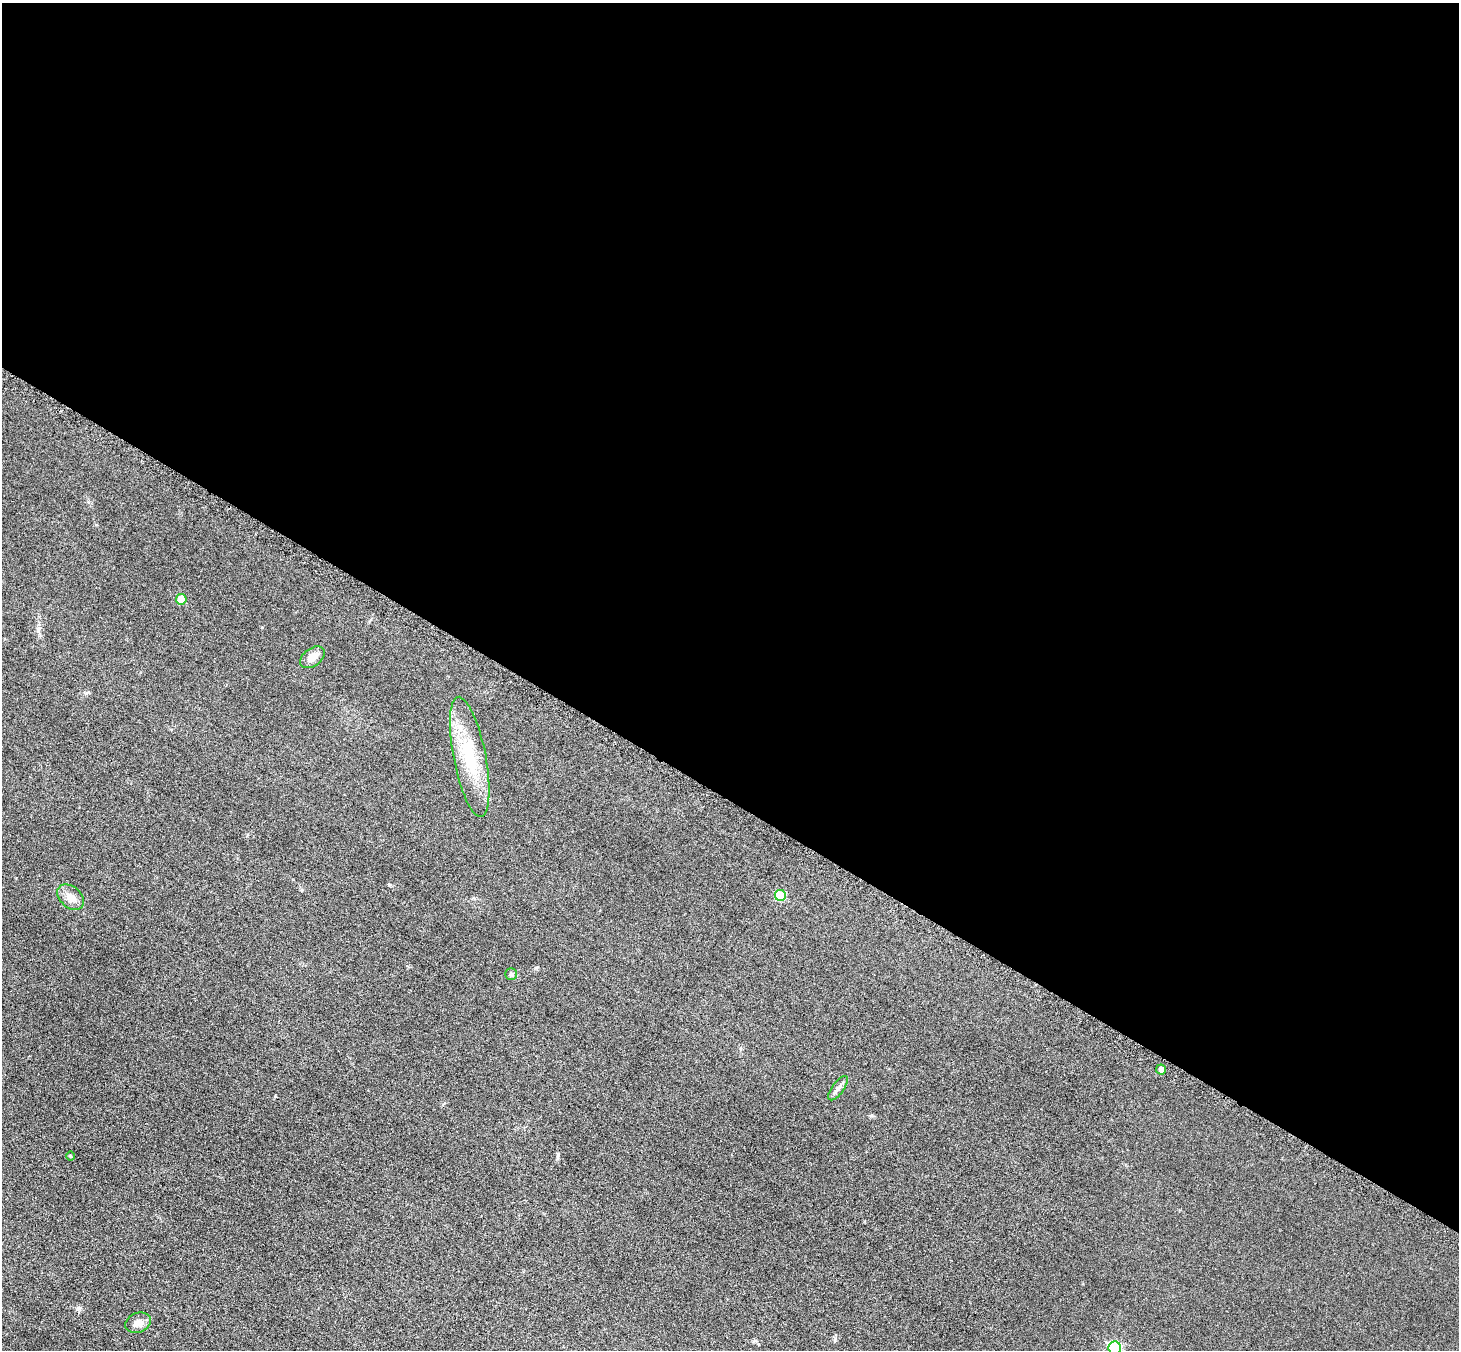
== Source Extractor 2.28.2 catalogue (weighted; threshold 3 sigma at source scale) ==
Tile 3 of 4 x 4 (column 3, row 1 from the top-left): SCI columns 2934-4390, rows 4358-5705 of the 5861 x 5868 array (HDU 1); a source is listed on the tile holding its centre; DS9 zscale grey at full resolution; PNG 1461 x 1352 px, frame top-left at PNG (2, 3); each listed source drawn as its Kron ellipse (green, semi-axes under 4 px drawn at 4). Shown black and unused: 59% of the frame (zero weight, under 3 of 6 exposures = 2% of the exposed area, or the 3 px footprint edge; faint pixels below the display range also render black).
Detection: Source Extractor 2.28.2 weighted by HDU 2 'WHT'; one run over the whole footprint, this tile lists its part. Background 0.0929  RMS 0.01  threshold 0.0408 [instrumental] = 3 sigma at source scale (4.09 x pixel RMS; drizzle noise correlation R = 1.36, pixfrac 0.8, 0.05/0.05 arcsec/px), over >= 5 px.
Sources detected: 11; all 11 listed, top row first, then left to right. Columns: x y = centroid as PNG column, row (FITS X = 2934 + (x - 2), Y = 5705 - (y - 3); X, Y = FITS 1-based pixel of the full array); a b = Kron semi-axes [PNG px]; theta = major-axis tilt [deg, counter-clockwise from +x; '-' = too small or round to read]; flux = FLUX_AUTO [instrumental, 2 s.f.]
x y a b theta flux
181 599 5 5 - 25
312 657 14 8 36 8
470 757 61 16 -79 49
780 895 5 5 - 41
71 897 15 10 -42 8.2
511 974 6 6 - 1.8
1161 1069 5 5 - 5.4
838 1088 14 6 54 3.9
70 1156 4 3 - 0.73
138 1323 13 9 21 6.2
1115 1348 6 6 - 120
Isophote crosses this tile's border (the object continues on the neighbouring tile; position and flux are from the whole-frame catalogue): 1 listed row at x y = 1115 1348
Unlisted compact peaks at least as high as the median listed source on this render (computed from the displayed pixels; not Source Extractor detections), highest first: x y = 79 1308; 557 1158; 835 1340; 389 885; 871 1116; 262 627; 86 693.